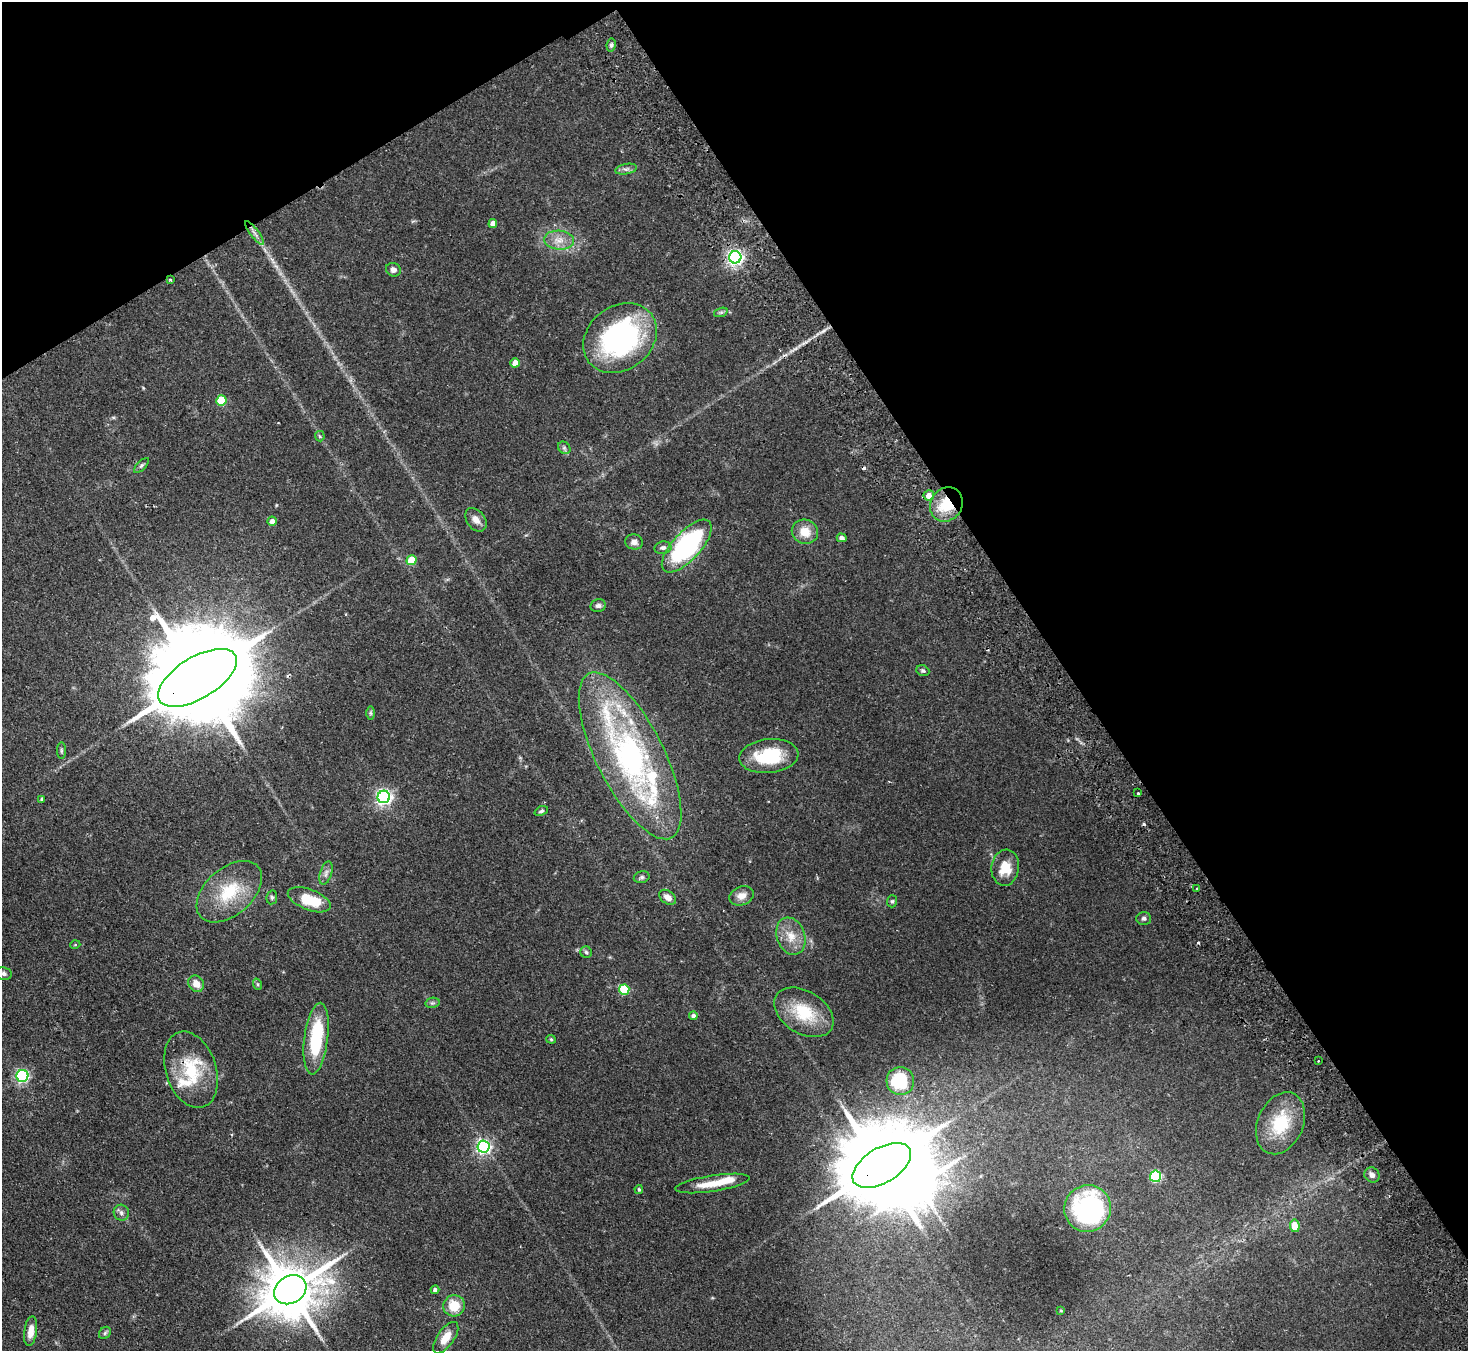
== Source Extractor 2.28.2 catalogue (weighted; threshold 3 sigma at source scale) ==
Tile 3 of 4 x 4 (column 3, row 1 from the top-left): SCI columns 2980-4445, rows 4380-5728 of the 5961 x 5922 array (HDU 1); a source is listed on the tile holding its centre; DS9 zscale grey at full resolution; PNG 1470 x 1353 px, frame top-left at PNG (2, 2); each listed source drawn as its Kron ellipse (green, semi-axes under 4 px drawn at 4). Shown black and unused: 33% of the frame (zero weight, under 2 of 3 exposures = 3% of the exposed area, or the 3 px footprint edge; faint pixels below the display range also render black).
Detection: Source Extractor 2.28.2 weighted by HDU 2 'WHT'; one run over the whole footprint, this tile lists its part. Background 0.0752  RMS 0.0056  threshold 0.0251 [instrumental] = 3 sigma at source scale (4.5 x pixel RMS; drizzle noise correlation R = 1.50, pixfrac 1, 0.05/0.05 arcsec/px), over >= 5 px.
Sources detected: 89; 3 inside a brighter object's white glare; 3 cosmic-ray / hot-pixel residue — neither listed nor drawn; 3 inside a brighter listed object's ellipse — not listed separately; the other 80 listed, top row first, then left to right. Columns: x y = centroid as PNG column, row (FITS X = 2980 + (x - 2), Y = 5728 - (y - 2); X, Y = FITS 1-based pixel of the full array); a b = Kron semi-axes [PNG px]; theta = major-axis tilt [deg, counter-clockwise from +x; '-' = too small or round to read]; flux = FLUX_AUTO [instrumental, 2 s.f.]
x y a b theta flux
611 45 6 4 81 1.1
626 169 11 5 11 1.8
493 224 4 4 - 4.1
254 233 14 2 -54 1.8
559 240 15 9 -5 5.6
735 257 6 6 - 190
393 270 7 6 - 2.2
170 280 3 3 - 0.77
721 312 7 4 19 0.96
620 338 39 32 38 110
515 363 5 4 - 5.8
221 400 5 5 - 22
320 436 5 5 - 0.85
564 448 7 5 -45 1.1
141 465 9 4 45 1.2
929 495 5 5 - 5.5
946 504 18 15 56 20
476 520 13 9 -51 3.8
272 521 4 4 - 2.9
805 532 13 12 - 8.3
842 538 5 4 - 2.1
634 542 9 7 -12 2.7
687 546 33 14 47 83
663 548 8 6 10 1.9
412 560 5 5 - 19
598 606 8 6 11 1.7
923 671 7 5 -23 1.1
197 678 44 21 31 17000
371 713 7 4 -90 0.82
61 751 8 4 -90 0.88
630 756 92 33 -63 150
769 756 30 17 6 28
1138 793 3 3 - 1.2
384 797 6 6 - 180
42 799 4 3 - 0.84
541 811 7 4 24 1.1
1005 868 18 13 82 11
326 873 12 6 72 2.2
642 877 8 6 15 1.3
1197 889 3 3 - 0.62
229 892 38 23 41 26
742 896 12 9 19 4.3
272 897 7 5 79 1
668 897 9 6 -36 3.5
309 900 23 10 -21 18
892 901 6 5 - 0.88
1144 918 7 6 - 1.4
791 936 19 14 -70 8.8
75 945 5 3 - 0.48
586 952 6 5 - 0.94
3 974 8 6 -10 1.7
196 984 8 7 - 5.2
257 984 6 3 -71 0.72
624 990 5 5 - 27
432 1003 7 5 10 1.1
804 1012 32 21 -32 22
693 1016 4 4 - 2
316 1039 36 12 83 34
551 1039 4 4 - 0.62
1318 1061 2 2 - 0.53
191 1070 39 25 -71 29
22 1076 6 6 - 100
900 1081 14 14 - 19
1280 1123 32 22 66 24
484 1147 6 6 - 140
882 1165 32 17 31 10000
1372 1175 8 7 - 2.3
1156 1176 6 5 - 57
712 1183 37 8 9 11
639 1189 4 3 - 0.69
1088 1208 23 23 - 81
121 1213 8 7 - 1.9
1295 1226 6 5 - 8.9
290 1290 17 13 30 3300
435 1290 4 4 - 1.7
454 1306 11 10 - 11
1061 1311 4 2 - 0.35
31 1331 15 6 82 5.6
105 1333 7 5 46 1
446 1338 18 8 55 8
Overlapping masked pixels (flux is a lower limit): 4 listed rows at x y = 170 280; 946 504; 197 678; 882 1165
Isophote crosses this tile's border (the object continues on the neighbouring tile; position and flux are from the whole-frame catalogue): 1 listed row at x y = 3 974